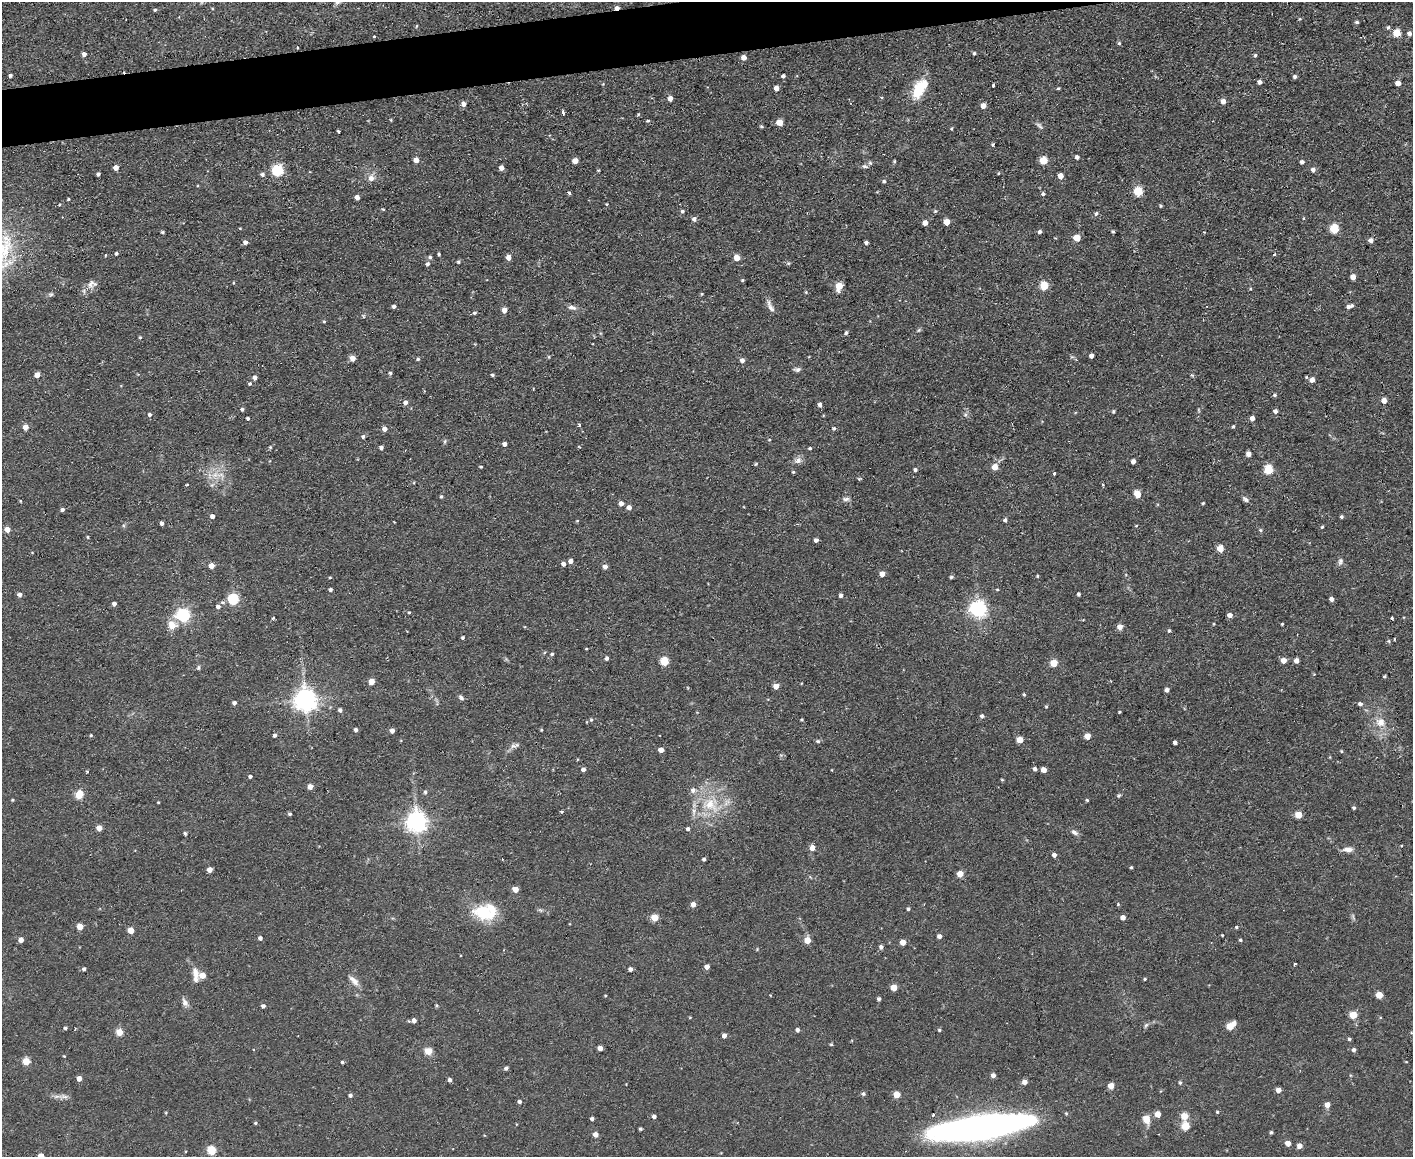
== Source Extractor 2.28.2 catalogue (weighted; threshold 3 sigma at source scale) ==
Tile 8 of 3 x 4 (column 2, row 3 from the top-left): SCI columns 1540-2950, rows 1156-2310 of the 4597 x 4621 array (HDU 1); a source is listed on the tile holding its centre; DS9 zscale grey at full resolution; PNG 1415 x 1159 px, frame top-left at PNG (2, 2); no overlay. Shown black and unused: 3% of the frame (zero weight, under 2 of 3 exposures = <1% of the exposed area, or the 3 px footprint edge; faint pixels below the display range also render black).
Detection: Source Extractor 2.28.2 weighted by HDU 2 'WHT'; one run over the whole footprint, this tile lists its part. Background 0.0586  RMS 0.0087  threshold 0.0389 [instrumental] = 3 sigma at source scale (4.5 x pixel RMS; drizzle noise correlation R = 1.50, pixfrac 1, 0.05/0.05 arcsec/px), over >= 5 px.
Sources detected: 368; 2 inside a brighter object's white glare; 4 cosmic-ray / hot-pixel residue — not listed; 2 inside a brighter listed object's ellipse — not listed separately; the other 360 listed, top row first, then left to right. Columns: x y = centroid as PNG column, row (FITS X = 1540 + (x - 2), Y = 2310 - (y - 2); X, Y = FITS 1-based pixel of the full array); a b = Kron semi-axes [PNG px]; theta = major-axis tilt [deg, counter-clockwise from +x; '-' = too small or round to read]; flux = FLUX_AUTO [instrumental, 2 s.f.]
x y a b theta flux
617 8 4 3 - 4.4
155 10 4 4 - 1.2
1357 22 5 4 - 1.6
416 26 5 3 - 0.8
1388 27 5 5 - 1.8
1397 33 5 5 - 24
1409 33 5 5 - 3.5
374 37 3 3 - 1.7
1119 43 4 4 - 1.2
297 48 3 2 - 1.1
974 53 4 4 - 1.5
84 54 4 4 - 4.1
1255 55 4 4 - 1.3
744 57 4 4 - 6.6
10 75 4 4 - 2.3
783 76 4 3 - 2.4
1295 76 5 5 - 1.8
1260 82 4 4 - 3.1
1398 83 4 4 - 7.5
993 85 4 3 - 2.2
776 88 5 4 - 6.6
1058 88 4 3 - 1.1
919 89 22 11 61 31
670 98 4 4 - 5.4
1223 101 5 4 - 5.4
463 104 5 5 - 4.3
983 106 5 4 - 5.8
563 113 5 2 - 2.9
391 120 4 3 - 0.75
648 121 6 3 8 0.98
780 122 5 5 - 14
1039 125 10 6 -44 2.4
761 126 4 3 - 1.2
338 131 3 3 - 1.2
993 144 4 3 - 1.1
1077 157 4 4 - 2.7
416 160 4 4 - 8
1044 160 5 5 - 25
575 161 5 4 - 8.8
894 161 4 4 - 0.98
1302 162 4 4 - 2.4
870 163 6 6 - 1.7
864 166 10 5 -13 2.1
116 167 4 4 - 6.3
501 168 4 4 - 4.9
278 170 5 5 - 90
598 170 4 3 - 0.8
1313 170 5 5 - 3.4
98 174 4 3 - 2.3
262 174 5 4 - 2.2
1060 176 5 4 - 7.3
371 178 8 7 - 5.8
884 181 5 4 - 1.6
1138 191 5 5 - 39
569 193 4 3 - 1.5
1043 194 4 4 - 1.8
357 197 4 4 - 5.3
69 199 3 3 - 1.3
60 204 3 3 - 0.85
607 204 3 3 - 1.5
1160 206 4 4 - 1
383 209 4 3 - 0.92
682 211 5 5 - 1.7
935 211 5 4 - 1.1
1096 213 5 5 - 2
1303 218 4 3 - 0.73
694 219 5 5 - 3
947 222 5 4 - 11
925 223 4 4 - 6.2
1334 229 5 5 - 41
163 232 4 3 - 1.3
1040 232 4 4 - 2
1113 232 4 3 - 1.1
1077 238 5 5 - 20
1371 240 5 4 - 4
245 242 5 5 - 2.7
866 242 4 3 - 2.3
116 253 4 3 - 1.7
439 254 4 3 - 1.1
1274 254 3 3 - 1.7
105 255 3 3 - 1.5
430 257 5 5 - 1.9
508 257 4 4 - 6.6
737 258 4 4 - 13
458 262 4 4 - 1.5
788 263 5 5 - 1.2
427 264 5 4 - 2.2
1353 277 4 4 - 7.3
742 280 5 4 - 1
92 284 15 11 17 6
839 286 6 5 - 19
1044 286 5 5 - 27
1250 289 4 3 - 0.8
806 292 4 4 - 0.89
51 294 7 5 12 1.6
702 294 4 4 - 0.77
394 306 4 4 - 2.3
770 306 21 6 -64 4.9
1350 306 8 4 18 3.6
572 307 11 6 -10 3.9
504 310 4 4 - 7.2
474 313 5 4 - 1.4
363 316 6 4 -89 1
324 321 4 4 - 0.93
919 330 6 4 46 1.2
846 333 5 4 - 1.7
140 337 4 3 - 0.98
1091 356 4 4 - 3.6
549 357 5 3 - 0.78
1072 357 6 4 -17 1.3
352 358 5 4 - 7.9
418 359 5 4 - 1.3
742 360 5 5 - 3.5
797 369 9 5 3 2.3
390 373 4 4 - 1.4
37 375 4 4 - 8.5
492 375 4 3 - 1.4
1192 375 7 4 -44 1.1
255 377 5 4 - 3.6
1312 380 6 5 - 5.1
250 384 4 4 - 1.5
1275 395 4 4 - 1.5
1384 400 5 4 - 6.2
405 402 5 5 - 3.7
820 405 5 4 - 2.6
242 409 4 4 - 1.7
1113 411 4 4 - 1.2
1275 411 5 4 - 2.9
149 414 4 4 - 2.2
965 415 7 5 -70 2
248 418 4 3 - 1.6
1252 418 5 4 - 4.5
579 425 3 3 - 2.4
25 427 4 4 - 7.9
1233 427 4 3 - 1.2
834 428 5 5 - 1.7
384 429 4 4 - 5.2
363 437 5 4 - 1.9
769 440 4 4 - 0.81
445 441 6 3 72 1.2
505 444 4 4 - 3.6
270 447 4 4 - 1
381 448 4 3 - 3.3
810 448 4 3 - 1
1248 454 4 4 - 5.8
798 460 11 8 34 4.3
1133 461 4 4 - 3.9
756 464 5 4 - 0.9
481 467 4 3 - 1
995 467 5 5 - 11
915 470 4 4 - 2
1269 470 5 5 - 38
793 472 5 4 - 1.1
1054 474 3 3 - 1.4
215 475 11 8 34 7.9
859 479 5 5 - 0.99
414 483 4 3 - 0.72
1137 494 6 5 - 12
441 496 5 4 - 1.2
846 499 11 5 -3 2.8
1245 499 9 5 -36 2.4
20 501 4 3 - 0.74
621 503 5 5 - 4.2
1203 503 3 3 - 1.1
629 507 5 4 - 5
62 510 4 4 - 2
212 516 4 4 - 4.1
1341 517 4 3 - 1.4
1005 520 5 4 - 1.9
577 521 5 3 - 0.73
394 522 3 2 - 0.58
162 523 4 3 - 3
1136 526 4 3 - 0.71
1322 527 4 3 - 0.95
7 529 5 4 - 7.8
1261 530 6 4 -41 1.4
88 537 4 3 - 0.88
816 540 5 4 - 2.4
1220 548 5 4 - 15
571 561 5 4 - 3.7
1340 561 10 6 74 2.7
563 564 4 4 - 3.6
211 566 5 5 - 7.3
605 567 5 5 - 4.2
882 574 4 4 - 6.4
1037 576 4 3 - 0.91
330 577 4 2 - 0.83
951 577 4 4 - 1.5
330 589 4 4 - 1.8
997 590 4 3 - 0.84
20 594 4 4 - 3.6
1079 594 4 3 - 1.8
841 595 4 4 - 2.5
233 599 5 5 - 78
1331 599 4 4 - 4.4
223 602 6 5 - 1.7
114 603 4 4 - 3.2
218 607 5 5 - 3.1
978 609 6 6 - 320
409 612 4 3 - 0.85
183 615 6 6 - 150
1230 615 4 4 - 5.4
273 618 4 4 - 1.1
1282 624 3 3 - 0.92
172 625 12 11 - 9.4
1120 627 5 5 - 6.4
1169 631 4 3 - 1.4
463 638 3 3 - 1.5
1389 641 5 4 - 1.3
586 649 4 3 - 0.69
552 654 4 4 - 1.4
606 658 4 4 - 2.5
1284 660 5 5 - 6.8
1296 660 4 4 - 4.8
664 661 5 5 - 32
1054 663 5 5 - 21
198 667 6 5 - 1.5
1385 676 3 3 - 1.1
372 681 4 4 - 12
776 686 4 4 - 9.2
1167 690 4 4 - 3.2
1024 694 4 3 - 1.2
461 697 7 5 -48 2.1
305 699 7 7 - 710
234 703 4 4 - 2.5
1360 704 5 5 - 2.4
1046 706 5 4 - 0.99
340 710 4 4 - 2.6
1119 712 3 2 - 0.85
982 716 5 4 - 2.4
591 720 5 4 - 1.3
802 720 3 3 - 0.99
1381 722 13 12 - 11
356 730 4 4 - 2.5
541 730 3 3 - 0.81
392 731 4 4 - 4.9
91 735 4 4 - 1
275 735 4 4 - 2.4
1087 736 5 4 - 10
1020 740 5 4 - 15
818 741 6 5 - 1.5
1175 742 4 4 - 2.6
515 745 14 6 17 3.6
661 750 4 4 - 6.5
1341 751 4 4 - 0.86
583 769 5 4 - 2.5
1035 769 4 4 - 2.5
1044 770 4 4 - 7
87 772 3 3 - 0.86
250 776 4 4 - 2
1002 780 4 3 - 0.88
310 786 4 4 - 8.3
425 792 5 4 - 1.8
79 794 5 5 - 28
1119 795 5 4 - 1.6
12 800 4 3 - 1
1087 800 4 4 - 1
158 802 3 2 - 0.78
711 805 28 16 -50 29
1354 808 4 4 - 1.3
694 811 11 6 84 4.4
290 814 3 3 - 1.6
1298 815 5 4 - 17
416 821 7 7 - 570
99 828 4 4 - 10
688 829 4 4 - 2.4
1074 832 9 6 -32 3.3
185 833 4 4 - 1.4
1402 846 3 3 - 1.4
812 848 5 4 - 7.9
1348 850 13 6 -2 5.3
1054 855 4 4 - 3.6
704 859 3 3 - 1.8
1131 867 4 3 - 1
210 870 4 4 - 7.2
960 874 5 4 - 12
515 889 4 4 - 9.9
693 904 5 4 - 5.3
1118 904 4 3 - 1.2
908 909 4 4 - 1.6
540 910 8 5 -25 1.7
484 912 15 10 4 58
1123 917 5 4 - 4.7
655 918 5 5 - 20
80 927 4 4 - 13
1236 927 5 4 - 1.1
131 930 4 4 - 14
1222 935 2 2 - 0.83
939 936 4 4 - 3.5
260 938 4 4 - 2.9
21 940 4 4 - 6.2
807 940 5 4 - 14
1240 940 4 4 - 1.2
903 942 4 4 - 9.3
881 947 4 4 - 2.8
757 949 4 4 - 0.77
1295 964 3 3 - 2.5
707 966 4 4 - 4.7
84 969 4 3 - 1.8
630 969 4 4 - 3.4
195 974 15 8 -77 6.9
202 975 5 5 - 11
1145 979 4 3 - 0.91
354 980 16 7 -46 5.9
894 987 5 4 - 15
1379 995 5 5 - 18
605 996 4 3 - 0.73
879 999 4 4 - 2
185 1002 11 7 -63 4.3
436 1005 4 4 - 1.2
263 1006 5 4 - 2.2
1353 1015 5 5 - 23
414 1020 5 4 - 4.1
1146 1025 8 4 54 1.7
1230 1026 7 5 37 25
65 1028 4 3 - 1.8
797 1030 4 4 - 2.1
939 1030 4 4 - 1.1
120 1032 5 4 - 19
724 1035 4 4 - 4.3
1349 1039 4 4 - 1.3
831 1044 4 3 - 1.1
600 1048 4 4 - 5.6
1354 1050 5 5 - 2.5
428 1051 9 8 - 6.5
64 1056 5 3 - 0.64
26 1061 5 4 - 22
342 1062 4 3 - 1.3
506 1068 4 4 - 2.1
993 1075 5 4 - 4
79 1078 4 4 - 6.5
450 1080 4 4 - 2.3
1025 1082 5 4 - 5.7
1180 1082 5 4 - 1.3
1111 1086 4 4 - 11
1278 1090 4 4 - 6.4
863 1094 6 5 - 1.7
350 1095 4 4 - 2
897 1095 5 4 - 16
64 1096 14 7 6 4.1
519 1101 4 4 - 2.4
1327 1105 5 5 - 7.4
1217 1112 4 4 - 0.97
166 1113 4 3 - 0.72
1158 1114 5 4 - 11
933 1115 3 3 - 3
654 1116 4 4 - 3
1184 1116 5 5 - 19
592 1119 4 3 - 2.2
1146 1119 13 9 -71 8
255 1123 4 3 - 1.1
1185 1126 5 5 - 25
980 1128 74 19 8 490
640 1129 3 3 - 1.3
1271 1132 3 3 - 1.4
595 1134 5 4 - 5.5
1288 1143 4 4 - 6.9
1300 1146 4 4 - 6.9
212 1150 5 5 - 40
41 1156 5 4 - 8.9
Overlapping masked pixels (flux is a lower limit): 1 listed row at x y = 617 8
Isophote crosses this tile's border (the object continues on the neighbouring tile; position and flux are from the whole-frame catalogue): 1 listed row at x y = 41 1156